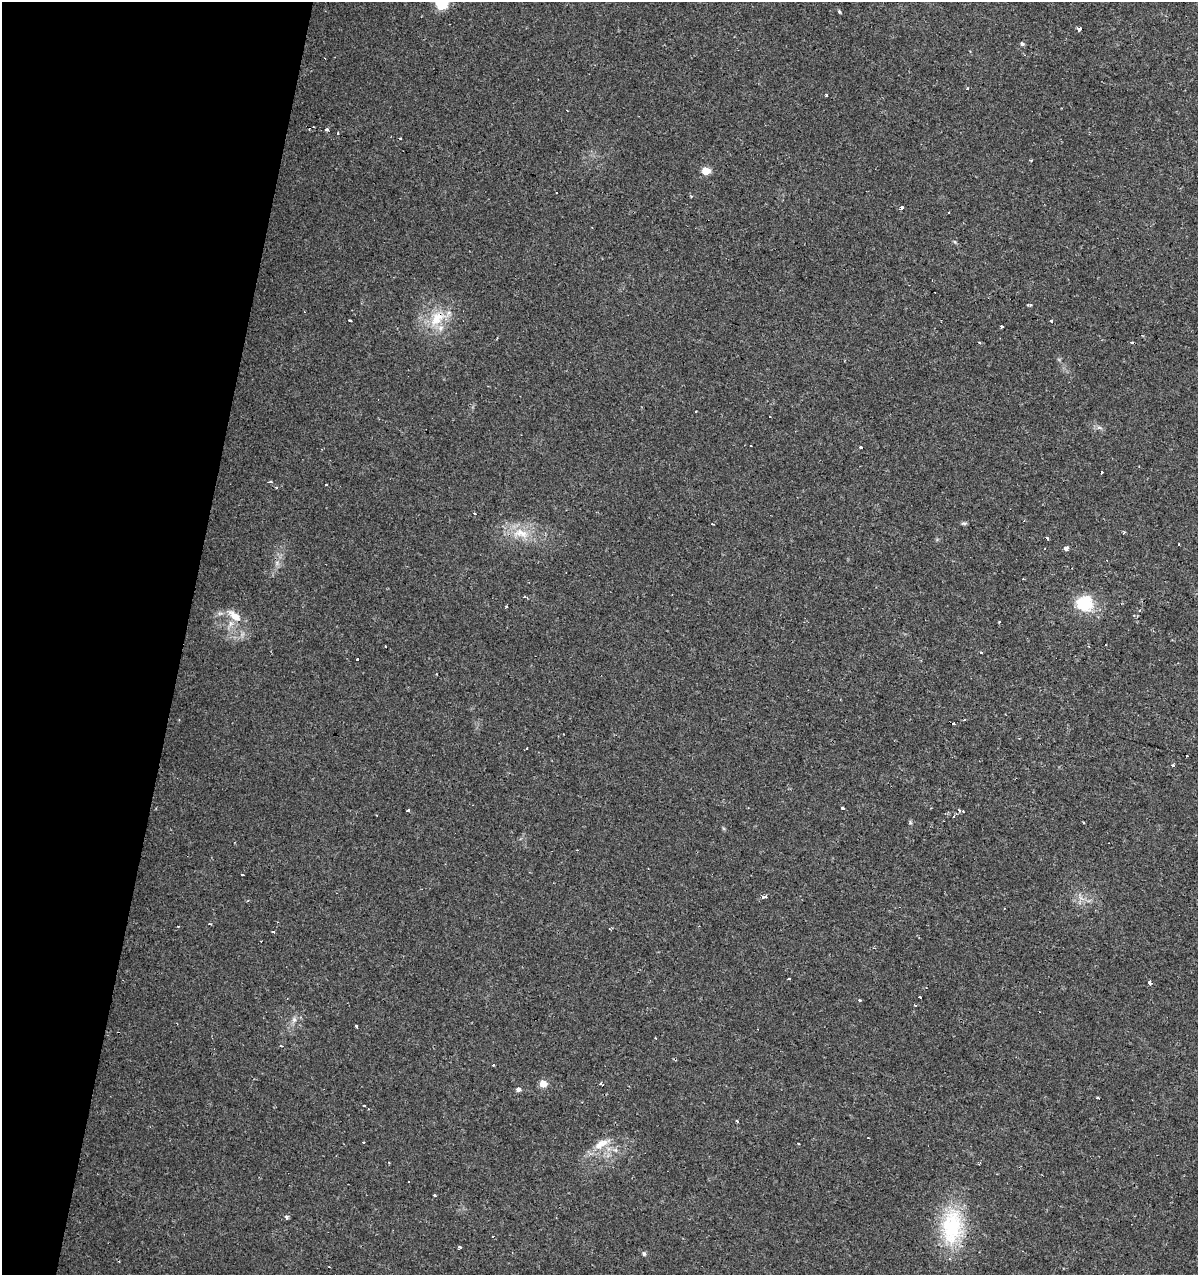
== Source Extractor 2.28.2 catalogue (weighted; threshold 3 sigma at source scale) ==
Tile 9 of 4 x 4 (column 1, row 3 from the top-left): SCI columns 218-1413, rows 1279-2551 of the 5283 x 5098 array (HDU 1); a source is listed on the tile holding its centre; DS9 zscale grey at full resolution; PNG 1200 x 1277 px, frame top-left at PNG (2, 2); no overlay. Shown black and unused: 15% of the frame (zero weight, under 2 of 3 exposures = <1% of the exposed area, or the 3 px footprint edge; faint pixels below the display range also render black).
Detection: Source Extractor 2.28.2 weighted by HDU 2 'WHT'; one run over the whole footprint, this tile lists its part. Background 0.0208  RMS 0.0036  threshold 0.016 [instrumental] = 3 sigma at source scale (4.5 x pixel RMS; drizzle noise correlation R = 1.50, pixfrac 1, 0.0396/0.0396 arcsec/px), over >= 5 px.
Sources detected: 98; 26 cosmic-ray / hot-pixel residue — not listed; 2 inside a brighter listed object's ellipse — not listed separately; the other 70 listed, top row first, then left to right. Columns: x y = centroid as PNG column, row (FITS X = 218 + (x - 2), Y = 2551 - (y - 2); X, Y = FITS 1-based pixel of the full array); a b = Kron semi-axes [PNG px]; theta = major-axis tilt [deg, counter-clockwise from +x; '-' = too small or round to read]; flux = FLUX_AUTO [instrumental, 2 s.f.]
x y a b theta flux
442 3 12 11 - 13
839 12 5 4 - 0.48
1080 29 4 3 - 4.1
1022 44 5 4 - 0.71
967 89 3 3 - 0.65
826 95 3 3 - 0.6
327 130 3 3 - 0.85
1031 160 4 3 - 0.29
706 171 5 5 - 9.6
691 196 3 3 - 0.31
902 207 4 3 - 1.9
949 213 3 2 - 0.52
955 242 6 3 -70 0.43
437 318 27 17 47 11
350 321 4 3 - 2.2
1051 321 3 3 - 1.2
1002 326 3 3 - 0.84
861 448 3 3 - 7.2
270 482 3 3 - 2.5
326 485 3 2 - 1.3
474 513 3 3 - 1.3
964 523 7 5 -1 0.59
712 524 3 2 - 0.3
521 533 22 11 -24 7
1123 533 4 3 - 0.4
1046 538 3 3 - 2.6
1178 545 3 3 - 0.78
1066 548 4 4 - 4.2
524 597 3 3 - 0.47
1085 603 18 17 - 14
506 607 3 3 - 1.5
234 616 21 10 -39 4.9
999 622 2 2 - 0.36
385 647 3 3 - 1.1
357 659 3 3 - 0.99
1173 766 3 3 - 1.3
842 808 3 3 - 3.9
408 810 3 3 - 0.89
959 810 6 3 -33 0.72
954 817 4 3 - 0.58
1084 822 3 3 - 0.54
243 875 3 3 - 1.9
763 897 5 3 - 1.8
247 901 3 3 - 0.37
1004 908 2 2 - 0.36
210 924 3 2 - 0.43
274 932 3 3 - 1.2
789 979 3 2 - 0.73
1150 982 4 3 - 3.9
920 997 3 2 - 1
859 1000 3 3 - 1.7
915 1005 3 3 - 1
294 1020 7 6 - 1.1
356 1026 3 3 - 1.6
656 1038 3 2 - 0.72
543 1084 6 5 - 5
601 1084 4 3 - 0.48
518 1089 5 5 - 1.1
1097 1098 3 2 - 0.61
737 1121 3 2 - 1
363 1143 3 3 - 1.9
601 1144 26 10 29 5.3
799 1144 3 3 - 0.72
615 1150 6 6 - 0.98
409 1181 3 3 - 0.56
434 1195 3 3 - 1.7
286 1217 3 3 - 1.1
952 1226 50 27 84 27
459 1247 3 3 - 1.6
644 1254 6 5 - 0.63
Overlapping masked pixels (flux is a lower limit): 1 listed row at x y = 437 318
Isophote crosses this tile's border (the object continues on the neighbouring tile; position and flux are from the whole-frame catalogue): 1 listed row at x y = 442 3
Unlisted compact peaks at least as high as the median listed source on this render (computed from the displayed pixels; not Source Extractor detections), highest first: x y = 910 822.